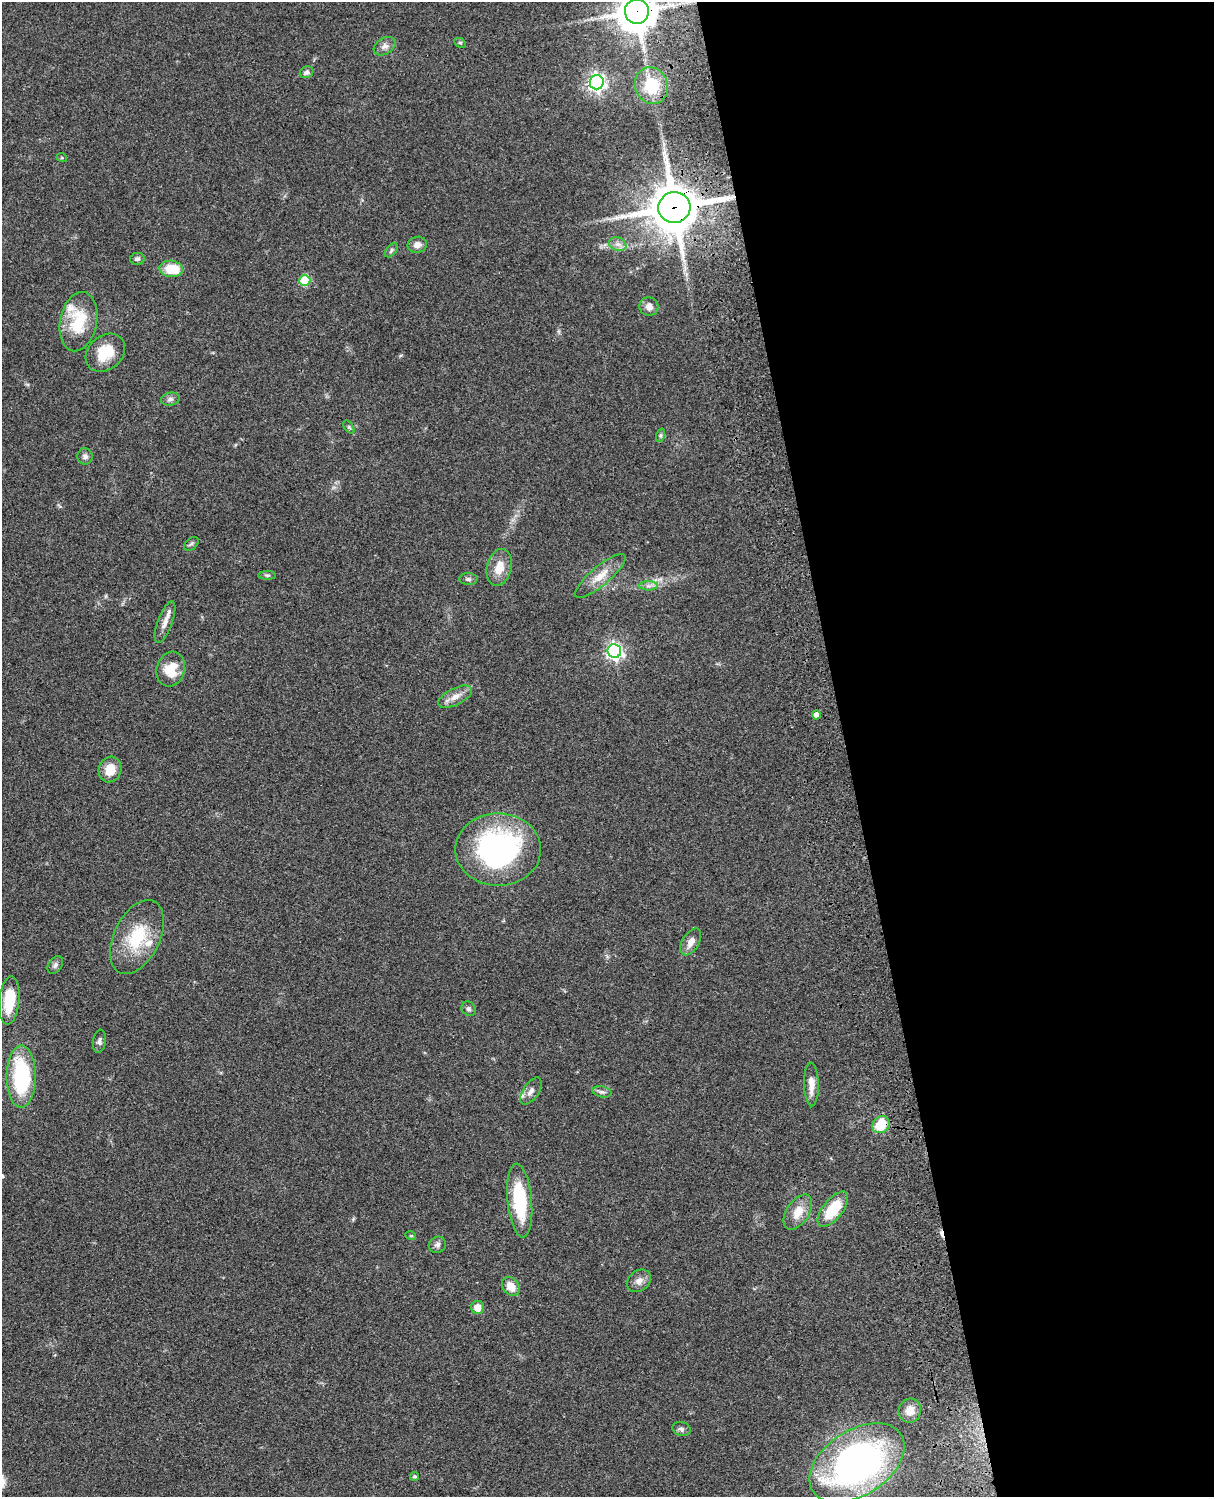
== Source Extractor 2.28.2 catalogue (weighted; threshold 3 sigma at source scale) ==
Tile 8 of 4 x 3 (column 4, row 2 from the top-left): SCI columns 3759-4970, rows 1773-3267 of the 5088 x 4926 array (HDU 1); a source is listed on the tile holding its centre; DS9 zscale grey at full resolution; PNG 1216 x 1499 px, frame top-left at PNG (2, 2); each listed source drawn as its Kron ellipse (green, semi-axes under 4 px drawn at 4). Shown black and unused: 30% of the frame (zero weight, under 3 of 4 exposures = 6% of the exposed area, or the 3 px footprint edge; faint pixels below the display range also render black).
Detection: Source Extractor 2.28.2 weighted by HDU 2 'WHT'; one run over the whole footprint, this tile lists its part. Background 0.09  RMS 0.0061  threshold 0.0276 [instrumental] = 3 sigma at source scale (4.5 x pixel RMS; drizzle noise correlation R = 1.50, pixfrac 1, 0.05/0.05 arcsec/px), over >= 5 px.
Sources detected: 60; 1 cosmic-ray / hot-pixel residue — neither listed nor drawn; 2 inside a brighter listed object's ellipse — not listed separately; the other 57 listed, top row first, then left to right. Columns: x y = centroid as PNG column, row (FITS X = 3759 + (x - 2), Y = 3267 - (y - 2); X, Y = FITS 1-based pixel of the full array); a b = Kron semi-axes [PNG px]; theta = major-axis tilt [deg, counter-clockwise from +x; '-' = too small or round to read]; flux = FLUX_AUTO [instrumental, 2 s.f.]
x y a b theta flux
637 11 12 12 - 1600
460 43 6 4 -27 0.86
385 46 12 8 32 3.1
307 72 7 5 24 2.1
597 82 7 7 - 240
651 86 19 16 -68 22
62 158 5 3 - 0.57
674 207 16 15 - 2700
618 244 9 6 -20 2.8
417 245 10 8 12 3.8
391 250 8 5 48 1.3
137 259 7 6 - 1.6
171 269 12 8 -4 16
305 280 5 5 - 28
649 307 9 9 - 3.7
78 322 30 18 79 25
105 353 22 17 42 16
170 399 9 6 11 1.9
349 427 7 4 -53 0.99
661 435 7 4 71 1.1
85 456 8 7 - 2.1
192 544 8 5 41 1.2
499 567 19 12 77 9.9
267 575 9 4 0 1
600 576 32 9 40 9.5
468 579 9 6 -1 1.6
648 586 9 4 0 2
165 622 22 7 69 4.9
614 651 7 7 - 210
171 669 18 14 74 14
455 697 18 8 26 5.7
816 715 4 4 - 5
110 770 13 11 71 10
498 849 43 36 0 120
137 937 39 23 64 30
691 942 15 8 58 4.9
55 965 10 6 53 1.8
9 1000 24 10 84 20
469 1009 8 6 -44 1.5
99 1041 11 6 82 1.9
21 1076 31 14 90 58
811 1084 22 7 -89 6.9
531 1091 15 7 56 4
602 1092 10 5 -13 1.8
881 1125 9 8 - 17
520 1200 37 12 -84 35
833 1209 21 10 51 21
798 1212 19 11 57 9.2
411 1236 5 3 - 0.62
437 1245 9 8 - 2.1
639 1281 13 10 36 4.1
511 1286 10 8 -51 7.8
478 1307 6 6 - 6.1
910 1411 12 11 - 6.2
681 1429 9 7 -17 1.7
857 1463 52 32 33 220
415 1476 4 4 - 1
Overlapping masked pixels (flux is a lower limit): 3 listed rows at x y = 637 11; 674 207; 881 1125
Isophote crosses this tile's border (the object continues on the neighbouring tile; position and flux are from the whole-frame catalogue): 1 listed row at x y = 637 11